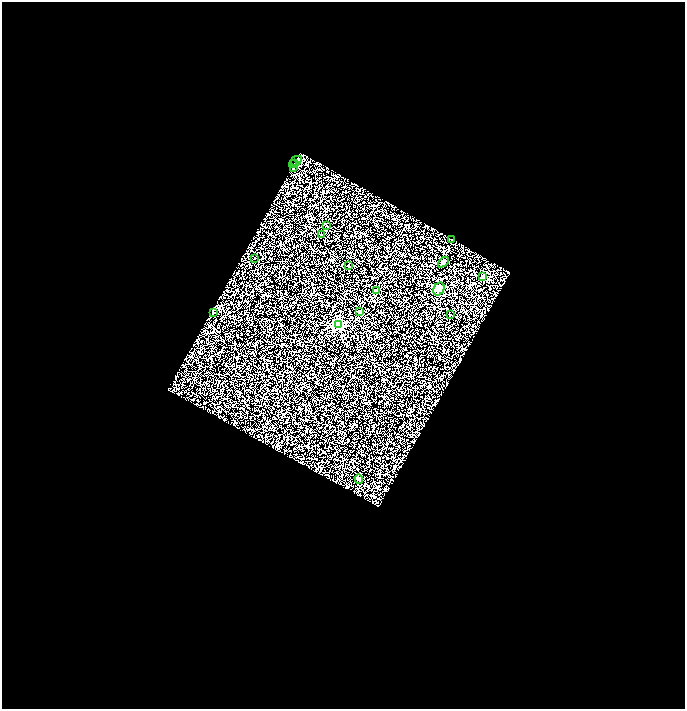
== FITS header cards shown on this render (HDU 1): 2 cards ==
NAXIS1  =                 1365
NAXIS2  =                 1413

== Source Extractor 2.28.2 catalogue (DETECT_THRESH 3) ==
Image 1365 x 1413 px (HDU 1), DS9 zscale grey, zoomed out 1/2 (1 PNG px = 2 x 2 image px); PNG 687 x 711 px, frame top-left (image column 1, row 1413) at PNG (2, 2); each listed source drawn as its Kron ellipse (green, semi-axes under 4 px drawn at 4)
Background 0.513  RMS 0.52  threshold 1.55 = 3 sigma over >= 5 px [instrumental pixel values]
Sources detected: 21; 4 cannot appear on this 1/2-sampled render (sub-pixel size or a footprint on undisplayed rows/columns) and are neither listed nor drawn; the other 17 listed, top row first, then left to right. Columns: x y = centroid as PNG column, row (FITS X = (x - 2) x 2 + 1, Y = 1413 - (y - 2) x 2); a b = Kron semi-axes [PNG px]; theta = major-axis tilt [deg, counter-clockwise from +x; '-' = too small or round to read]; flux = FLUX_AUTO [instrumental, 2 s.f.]
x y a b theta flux
296 161 6 3 26 130
295 163 3 2 - 62
293 166 6 3 -76 120
326 226 2 1 - 27
321 234 2 2 - 150
452 239 2 2 - 41
254 258 2 2 - 96
443 262 6 3 43 180
348 265 2 2 - 110
483 276 4 3 - 110
439 289 7 5 59 1000
377 291 3 3 - 69
360 312 3 3 - 86
214 313 2 2 - 50
450 315 2 2 - 87
338 324 4 4 - 15000
359 479 5 3 - 240
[4 sub-pixel or undisplayed-footprint detections neither listed nor drawn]